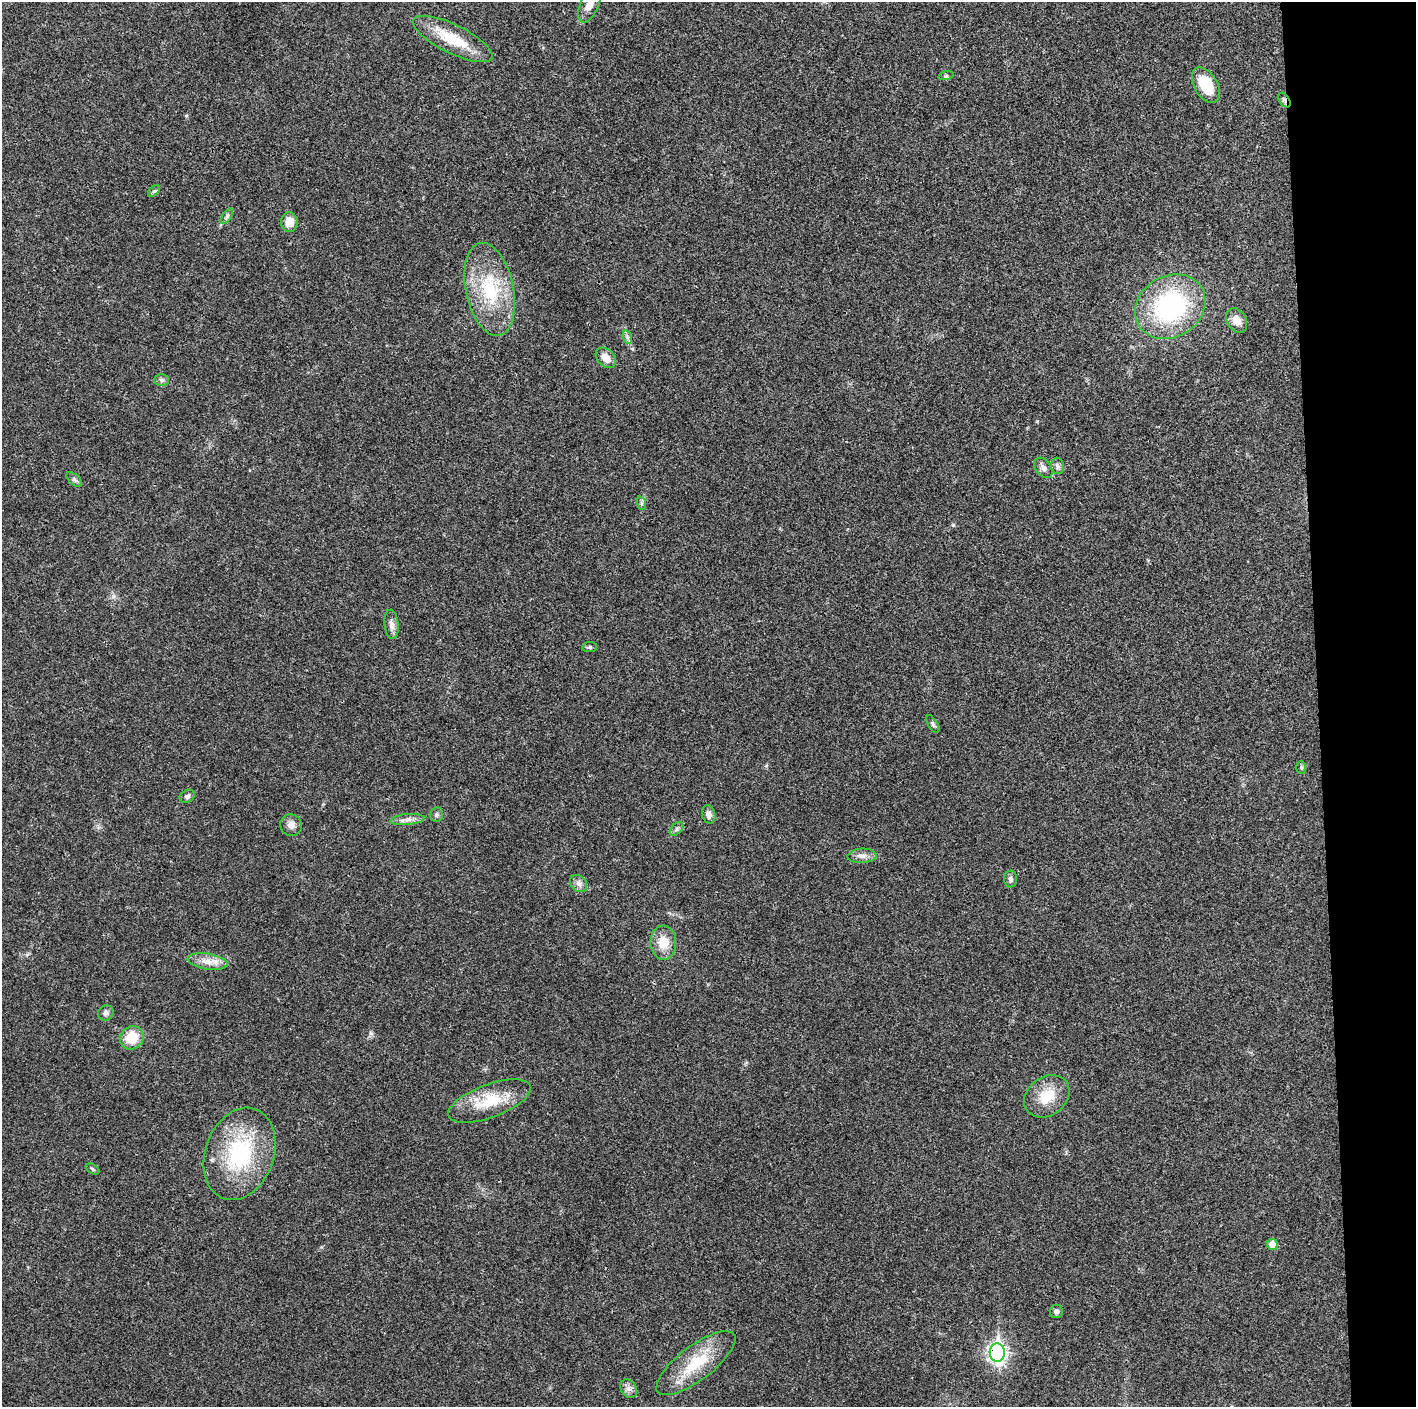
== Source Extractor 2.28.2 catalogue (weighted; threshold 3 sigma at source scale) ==
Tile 6 of 3 x 3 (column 3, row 2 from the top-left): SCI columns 2829-4242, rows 1412-2816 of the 4243 x 4225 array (HDU 1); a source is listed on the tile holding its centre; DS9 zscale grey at full resolution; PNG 1418 x 1409 px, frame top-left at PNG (2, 2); each listed source drawn as its Kron ellipse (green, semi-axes under 4 px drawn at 4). Shown black and unused: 7% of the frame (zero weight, under 3 of 4 exposures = <1% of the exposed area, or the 3 px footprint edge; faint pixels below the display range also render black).
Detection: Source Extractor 2.28.2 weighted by HDU 2 'WHT'; one run over the whole footprint, this tile lists its part. Background 0.0183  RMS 0.0039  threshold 0.0177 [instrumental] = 3 sigma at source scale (4.5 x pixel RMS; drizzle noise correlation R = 1.50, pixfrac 1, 0.05/0.05 arcsec/px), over >= 5 px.
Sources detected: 44; all 44 listed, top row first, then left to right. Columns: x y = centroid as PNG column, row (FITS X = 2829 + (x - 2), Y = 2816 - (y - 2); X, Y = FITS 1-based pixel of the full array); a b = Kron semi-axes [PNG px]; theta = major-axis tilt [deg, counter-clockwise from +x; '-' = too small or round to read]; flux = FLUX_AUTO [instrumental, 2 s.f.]
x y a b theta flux
590 4 20 9 66 4.3
453 39 44 14 -26 14
946 76 8 3 13 0.5
1206 85 19 11 -60 12
1284 100 8 5 -55 0.94
154 191 7 4 43 0.65
227 216 9 4 55 0.95
289 222 10 8 -89 4.8
490 289 47 24 -78 27
1170 307 37 30 31 56
1237 320 13 9 -59 3.8
627 337 7 4 -72 0.89
606 358 12 8 -44 3.5
161 380 7 6 - 0.9
1058 466 8 6 -78 1.2
1043 468 11 7 -51 1.7
74 479 9 5 -41 0.94
641 503 7 4 -72 0.71
391 624 15 7 -85 2.5
590 647 7 5 7 0.76
933 724 10 4 -60 0.82
1301 767 6 5 - 0.62
187 796 8 6 31 1.1
709 814 9 6 -76 1.8
437 815 7 6 - 0.88
407 819 17 5 5 2.2
291 825 11 10 - 2.4
676 829 8 5 47 0.94
862 856 14 7 2 2.3
1011 879 8 6 -88 1
579 884 10 7 -45 1.7
663 943 17 13 -89 6.3
208 961 20 8 -9 4.1
106 1013 8 7 - 1.5
132 1038 12 11 - 9.7
1047 1096 24 19 37 10
489 1101 44 16 20 15
240 1154 47 34 70 38
92 1169 7 4 -29 0.63
1272 1244 6 5 - 4.4
1056 1311 6 6 - 1.2
997 1353 9 7 -89 150
696 1363 48 17 37 17
629 1389 10 7 -59 1.7
Overlapping masked pixels (flux is a lower limit): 2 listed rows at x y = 1284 100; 997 1353
Isophote crosses this tile's border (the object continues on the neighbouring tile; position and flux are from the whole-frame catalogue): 1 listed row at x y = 590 4
Unlisted compact peaks at least as high as the median listed source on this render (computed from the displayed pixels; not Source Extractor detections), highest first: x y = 953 525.